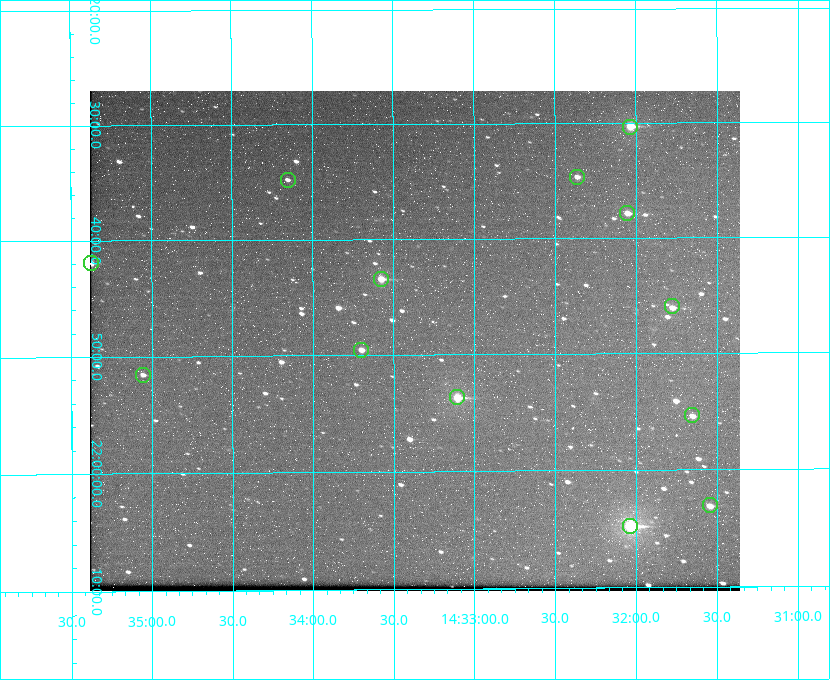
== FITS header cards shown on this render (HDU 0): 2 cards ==
NAXIS1  =                  650 / Width of table row in bytes
NAXIS2  =                  500 / Number of rows in table

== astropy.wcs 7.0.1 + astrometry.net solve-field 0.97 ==
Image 650 x 500 px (HDU 0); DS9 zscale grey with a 90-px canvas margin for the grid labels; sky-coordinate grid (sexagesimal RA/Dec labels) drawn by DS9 from the SOLVED WCS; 13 Tycho-2 reference stars matched to detected sources circled (green)
Header WCS: none
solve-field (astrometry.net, Tycho-2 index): SOLVED blind (the file carries no WCS)
Solved WCS: RA---TAN-SIP/DEC--TAN-SIP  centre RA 14:33:22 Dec +21:49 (218.34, +21.81 deg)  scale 5.17 arcsec/px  FOV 56.0' x 43.0'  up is -180 deg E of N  parity flipped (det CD > 0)
(file carries no celestial WCS; the grid is the blind solution)
Tycho-2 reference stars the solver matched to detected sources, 13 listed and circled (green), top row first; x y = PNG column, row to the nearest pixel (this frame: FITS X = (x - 90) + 1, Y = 500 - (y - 91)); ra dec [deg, ICRS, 3 dp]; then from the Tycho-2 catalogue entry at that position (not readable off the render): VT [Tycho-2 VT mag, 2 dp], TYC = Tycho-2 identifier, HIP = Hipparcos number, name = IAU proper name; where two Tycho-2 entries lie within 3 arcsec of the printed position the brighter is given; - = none
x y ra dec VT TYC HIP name
630 127 218.009 +21.506 9.86 1482-261-1 71070 -
577 177 218.091 +21.578 11.86 1482-488-1 - -
288 180 218.538 +21.580 12.32 1482-583-1 - -
627 213 218.013 +21.630 10.90 1482-192-1 - -
91 263 218.844 +21.699 10.65 1483-208-1 - -
381 279 218.394 +21.724 10.38 1482-83-1 - -
672 306 217.944 +21.766 11.64 1482-281-1 - -
361 350 218.426 +21.826 11.53 1482-602-1 - -
143 375 218.763 +21.860 11.96 1483-381-1 - -
457 397 218.276 +21.895 9.80 1482-882-1 - -
692 415 217.914 +21.922 12.06 1482-114-1 - -
710 505 217.886 +22.051 11.56 1482-538-1 - -
630 526 218.009 +22.080 8.78 1482-606-1 71072 -